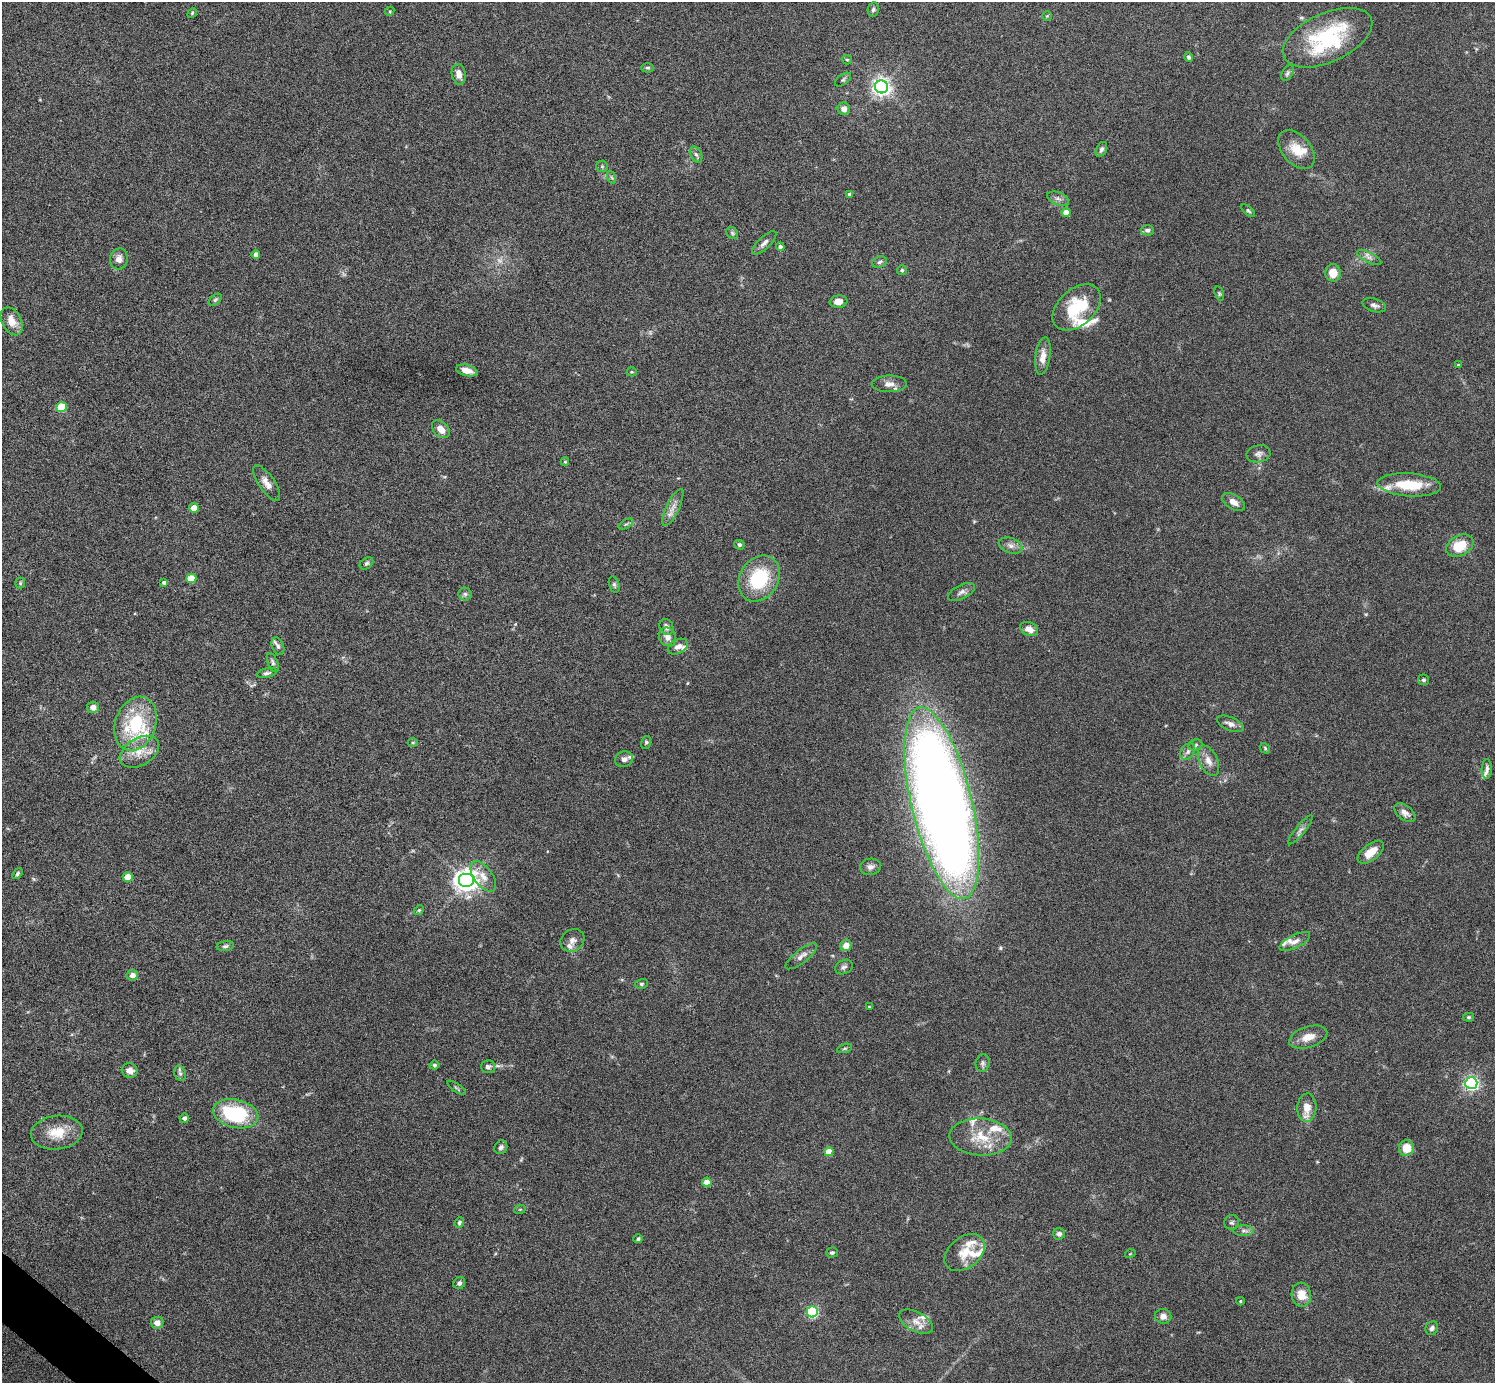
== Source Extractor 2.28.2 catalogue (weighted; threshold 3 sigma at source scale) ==
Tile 7 of 4 x 4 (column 3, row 2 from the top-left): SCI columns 2988-4480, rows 2918-4298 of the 5975 x 5977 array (HDU 1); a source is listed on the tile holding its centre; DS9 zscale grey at full resolution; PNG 1497 x 1385 px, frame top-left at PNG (2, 2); each listed source drawn as its Kron ellipse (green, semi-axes under 4 px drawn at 4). Shown black and unused: <1% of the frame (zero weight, under 4 of 8 exposures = <1% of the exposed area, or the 3 px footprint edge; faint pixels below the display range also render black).
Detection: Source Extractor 2.28.2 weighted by HDU 2 'WHT'; one run over the whole footprint, this tile lists its part. Background 0.0778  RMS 0.0051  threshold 0.021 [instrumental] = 3 sigma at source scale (4.09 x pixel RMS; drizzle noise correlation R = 1.36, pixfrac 0.8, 0.05/0.05 arcsec/px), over >= 5 px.
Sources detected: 161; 4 too faint to see at this stretch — neither listed nor drawn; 18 inside a brighter listed object's ellipse — not listed separately; the other 139 listed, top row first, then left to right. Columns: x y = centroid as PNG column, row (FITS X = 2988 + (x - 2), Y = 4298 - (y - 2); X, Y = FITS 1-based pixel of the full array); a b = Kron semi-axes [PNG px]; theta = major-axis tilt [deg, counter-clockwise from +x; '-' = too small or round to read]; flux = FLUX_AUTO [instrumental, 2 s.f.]
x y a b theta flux
873 9 7 5 79 1.1
390 11 5 4 - 0.46
192 13 5 4 - 0.58
1047 16 5 4 - 0.48
1328 38 48 24 25 44
1189 57 5 4 - 0.96
847 60 5 4 - 0.64
647 68 6 4 1 0.79
1287 73 8 5 61 1
459 74 10 7 -82 3.7
843 80 9 5 38 0.94
881 87 6 6 - 230
844 109 6 6 - 2.7
1101 149 8 5 64 1.1
1296 150 22 14 -49 8.7
696 154 8 5 -61 1.2
602 166 6 5 - 0.78
611 177 6 4 -70 0.77
849 194 4 4 - 0.98
1058 199 11 6 -20 1.9
1248 211 8 4 -41 0.78
1066 213 4 4 - 4.2
1147 230 6 5 - 1.4
732 233 6 5 - 0.91
764 243 15 6 43 2.1
780 247 4 4 - 1.4
256 254 4 4 - 2.6
1369 257 13 5 -27 1.9
119 259 10 9 - 3.3
879 262 8 5 19 1.2
902 270 5 5 - 0.64
1333 273 8 8 - 6.4
1219 294 7 4 -71 0.64
215 300 7 4 40 0.81
839 302 9 6 8 3.5
1374 305 12 6 -18 1.6
1077 307 28 18 43 23
12 321 15 9 -62 5.8
1043 356 19 7 82 4.7
1458 365 4 3 - 0.63
467 370 11 5 -14 4
632 372 5 4 - 0.48
889 384 17 8 1 3.4
61 407 5 5 - 17
441 429 10 7 -46 4.4
1258 454 12 8 10 2.2
565 462 4 4 - 0.43
267 483 21 8 -56 4.4
1409 485 32 11 -4 17
1233 502 12 7 -32 2.9
673 507 20 6 65 3.5
194 508 5 4 - 7.7
626 524 8 3 30 0.71
739 545 5 4 - 1
1011 545 12 7 -21 2.3
1460 546 14 10 30 12
366 563 7 5 38 1
191 578 5 5 - 12
759 579 24 19 59 29
164 582 4 3 - 1.4
20 583 5 5 - 0.66
614 585 8 5 -73 0.9
961 592 14 7 25 2.2
465 594 6 6 - 1.1
666 627 8 6 -61 1.9
1029 629 9 6 -23 4.3
667 637 10 8 -60 3.2
278 646 9 6 -67 1.2
678 647 11 7 29 2.4
273 662 10 5 -71 1.2
267 673 10 4 12 1.2
1423 680 5 5 - 0.9
93 707 6 5 - 2.7
136 724 28 20 70 33
1230 724 14 6 -23 2.4
646 742 6 5 - 0.76
413 743 5 3 - 0.52
1195 745 7 5 15 1
1265 748 6 4 -48 0.63
139 752 21 13 31 8
1188 752 9 6 53 1.6
624 759 9 7 21 2.4
1208 761 16 9 -65 4.1
1487 769 10 5 88 1.5
942 803 98 30 -77 810
1405 813 12 7 -38 2.5
1301 830 18 5 51 2
1371 852 15 8 38 6.5
870 867 10 8 9 2.1
17 873 6 4 53 0.76
483 876 18 9 -54 4.8
128 877 5 4 - 7.5
466 881 8 7 - 350
419 910 5 4 - 0.59
572 940 12 10 38 2.8
1295 941 17 6 26 3
846 945 6 5 - 3.6
225 946 9 5 6 1
801 956 19 6 38 2.9
844 967 9 7 26 1.4
132 975 6 5 - 2.6
641 984 6 5 - 0.74
869 1007 4 4 - 0.53
1469 1017 5 4 - 0.65
1308 1037 20 10 18 5.4
845 1048 8 3 19 0.7
983 1063 9 7 81 1.4
434 1065 5 4 - 0.82
488 1067 7 6 - 1.7
130 1071 8 7 - 3.2
180 1073 7 6 - 1.2
1471 1083 6 6 - 120
456 1088 10 2 -35 0.73
1307 1108 14 9 86 5.6
236 1114 23 14 -13 36
184 1118 5 4 - 1.4
57 1133 26 17 7 11
980 1137 31 18 -4 14
501 1147 7 6 - 1.6
1406 1148 8 7 - 7.2
829 1152 5 4 - 8.6
707 1182 5 4 - 6.3
520 1209 6 3 19 0.49
459 1222 5 4 - 1.1
1232 1223 7 7 - 1.2
1244 1231 10 5 -1 1.6
1059 1234 6 5 - 1.5
638 1239 4 4 - 0.85
832 1252 6 5 - 0.94
965 1252 23 15 39 9.5
1130 1254 5 3 - 0.39
459 1283 6 5 - 1.4
1301 1295 12 9 -85 6.8
1240 1301 4 3 - 0.56
812 1312 5 5 - 49
1163 1316 8 7 - 2.6
916 1322 18 9 -28 4.7
157 1323 6 6 - 3.5
1432 1328 7 6 - 1.5